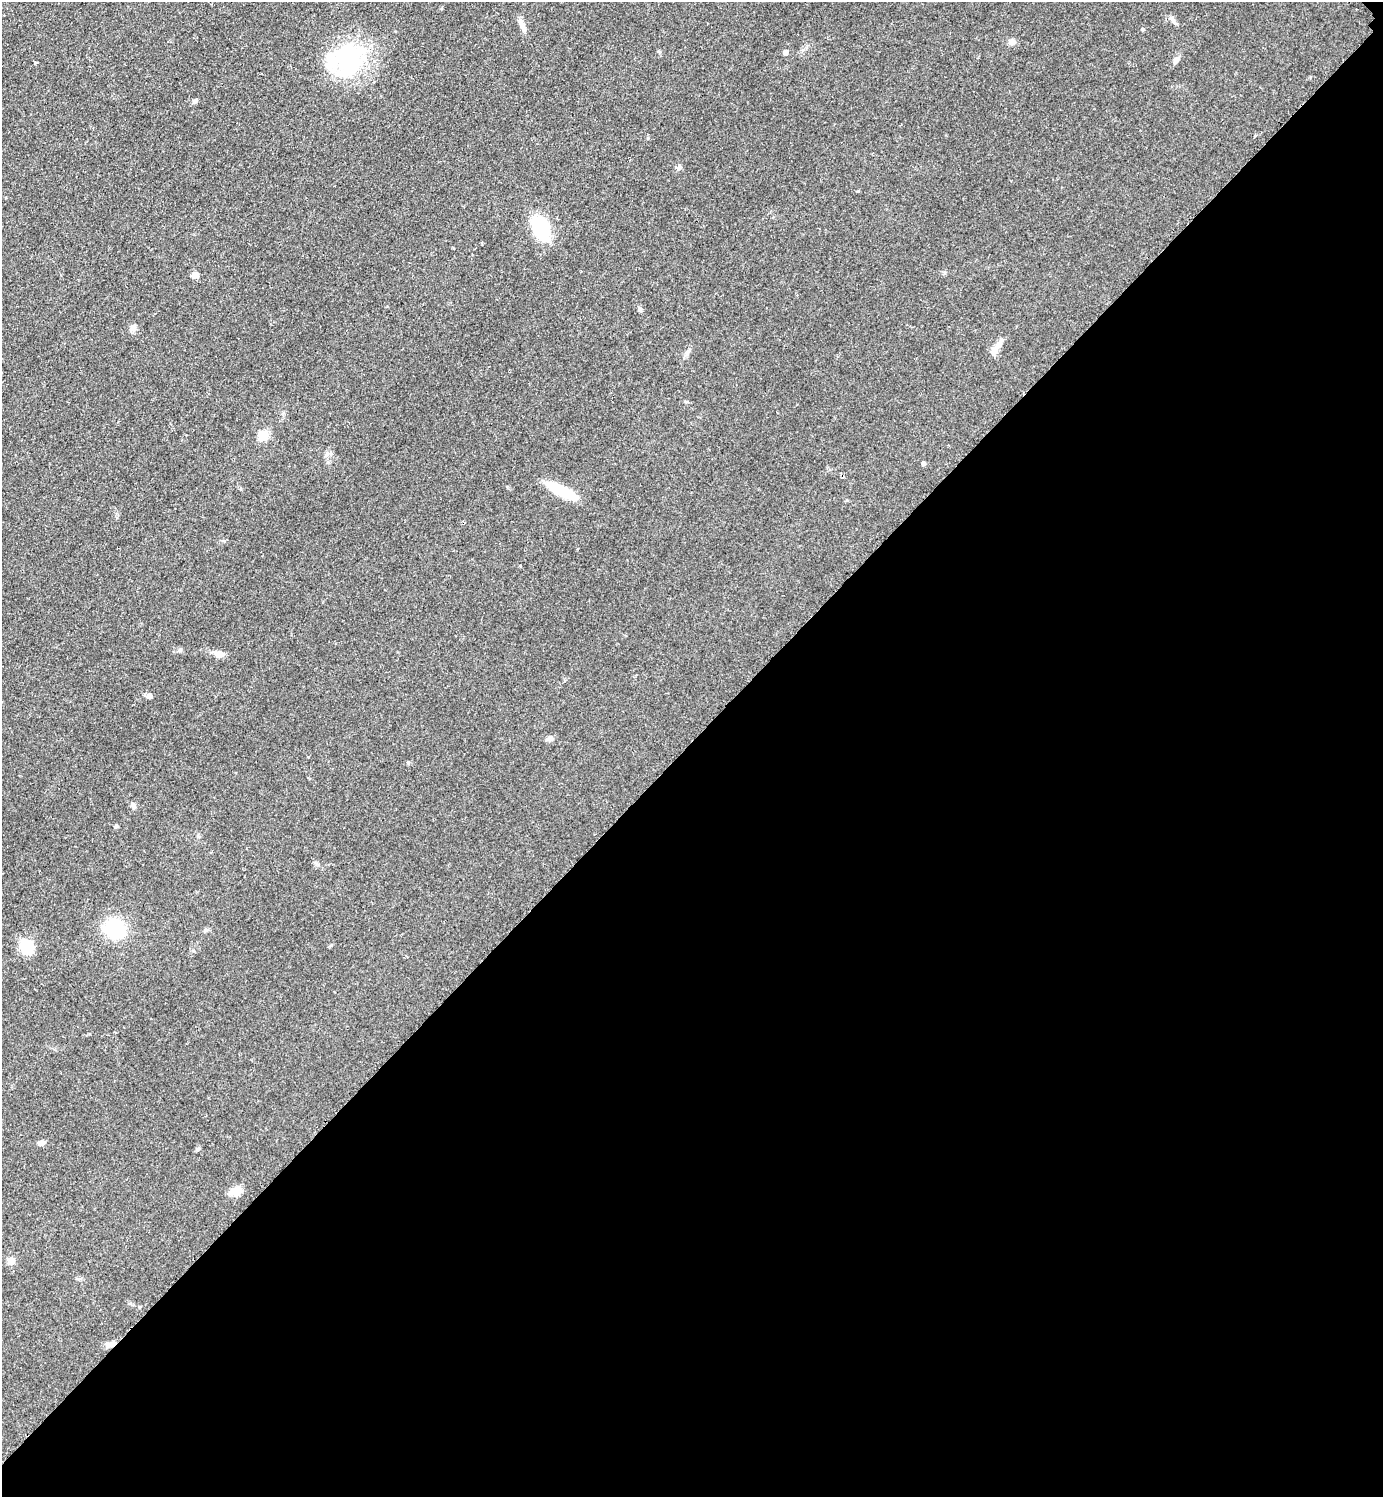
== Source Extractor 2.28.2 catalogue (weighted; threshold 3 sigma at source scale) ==
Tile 12 of 4 x 4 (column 4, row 3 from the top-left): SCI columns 4457-5837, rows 1504-2998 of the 6005 x 6005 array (HDU 1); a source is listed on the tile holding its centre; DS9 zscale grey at full resolution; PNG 1385 x 1499 px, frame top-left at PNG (2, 2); no overlay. Shown black and unused: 50% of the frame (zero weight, under 2 of 3 exposures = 1% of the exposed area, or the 3 px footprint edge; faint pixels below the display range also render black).
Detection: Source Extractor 2.28.2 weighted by HDU 2 'WHT'; one run over the whole footprint, this tile lists its part. Background 0.0799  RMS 0.0075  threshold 0.0337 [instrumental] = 3 sigma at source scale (4.5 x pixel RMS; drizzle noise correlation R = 1.50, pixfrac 1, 0.05/0.05 arcsec/px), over >= 5 px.
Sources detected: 35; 1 cosmic-ray / hot-pixel residue — not listed; the other 34 listed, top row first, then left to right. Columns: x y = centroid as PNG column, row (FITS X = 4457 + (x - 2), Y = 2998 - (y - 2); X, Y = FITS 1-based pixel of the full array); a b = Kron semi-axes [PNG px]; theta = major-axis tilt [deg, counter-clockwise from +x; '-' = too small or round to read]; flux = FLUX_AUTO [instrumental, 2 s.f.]
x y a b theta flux
1172 20 14 4 -48 2.3
522 26 19 6 -65 4.4
1143 30 5 5 - 1
1012 42 8 8 - 3.3
785 53 5 5 - 3.1
347 60 47 42 45 74
1176 60 11 6 64 2.6
36 63 4 3 - 0.82
195 101 9 5 47 1.6
679 167 8 5 70 1.9
858 191 4 4 - 0.63
541 228 19 12 -65 59
195 275 9 6 51 2.3
640 309 7 5 -58 1.8
133 327 10 7 48 3
999 343 22 6 54 5.7
263 435 5 5 - 36
327 454 9 3 46 1.4
923 464 4 4 - 2
563 491 32 9 -27 31
180 650 6 6 - 1.4
219 654 12 7 -13 5.3
149 696 7 7 - 2.2
549 739 10 6 19 2.4
408 763 5 4 - 0.91
133 806 8 6 -85 2
116 826 5 5 - 0.96
115 929 19 17 -30 46
27 947 13 11 -64 27
42 1143 8 6 19 3.1
236 1191 17 10 20 7
11 1261 5 5 - 16
139 1307 5 3 - 0.72
109 1344 12 7 8 4
Overlapping masked pixels (flux is a lower limit): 1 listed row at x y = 109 1344
Unlisted compact peaks at least as high as the median listed source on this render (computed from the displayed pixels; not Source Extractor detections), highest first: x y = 648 138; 198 1149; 318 865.